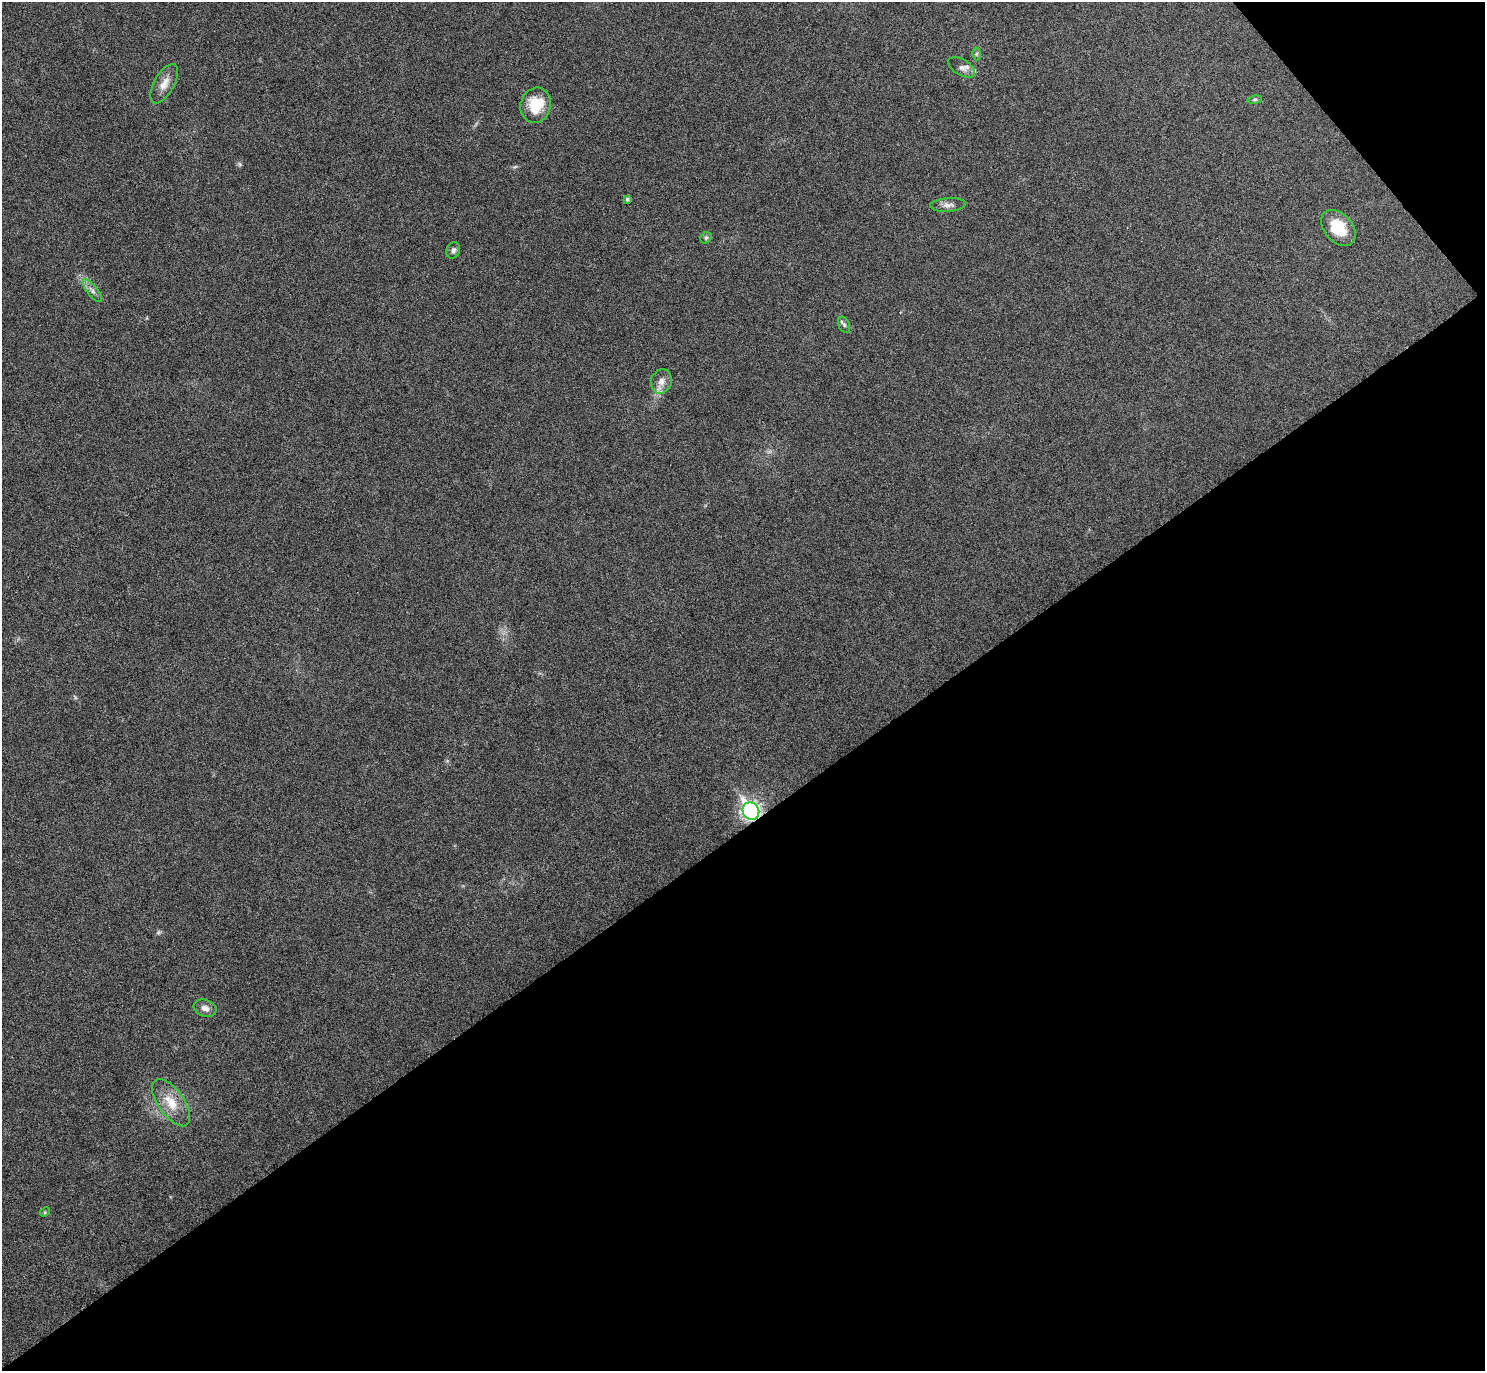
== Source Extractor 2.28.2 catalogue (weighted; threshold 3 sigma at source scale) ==
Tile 12 of 4 x 4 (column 4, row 3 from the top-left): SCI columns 4472-5954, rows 1545-2913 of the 5961 x 5953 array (HDU 1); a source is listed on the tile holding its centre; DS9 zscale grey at full resolution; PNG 1487 x 1373 px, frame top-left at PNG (2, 2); each listed source drawn as its Kron ellipse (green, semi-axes under 4 px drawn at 4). Shown black and unused: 41% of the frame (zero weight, under 5 of 9 exposures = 2% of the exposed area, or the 3 px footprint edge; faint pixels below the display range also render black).
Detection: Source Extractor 2.28.2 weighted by HDU 2 'WHT'; one run over the whole footprint, this tile lists its part. Background 0.0516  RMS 0.0041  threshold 0.0167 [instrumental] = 3 sigma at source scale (4.09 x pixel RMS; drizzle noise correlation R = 1.36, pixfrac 0.8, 0.05/0.05 arcsec/px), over >= 5 px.
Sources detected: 18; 1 inside a brighter listed object's ellipse — not listed separately; the other 17 listed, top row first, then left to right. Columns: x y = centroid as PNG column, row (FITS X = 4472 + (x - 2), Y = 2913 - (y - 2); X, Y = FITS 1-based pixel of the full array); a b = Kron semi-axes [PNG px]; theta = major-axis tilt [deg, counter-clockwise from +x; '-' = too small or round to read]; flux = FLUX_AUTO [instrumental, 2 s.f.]
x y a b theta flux
976 54 6 4 89 0.55
962 67 15 7 -31 1.9
164 84 22 10 61 4
1255 100 7 3 9 0.55
536 105 18 15 74 11
627 199 4 4 - 0.78
948 205 18 7 3 2
1338 228 20 14 -49 10
706 238 6 5 - 0.59
453 250 8 6 68 1.1
92 291 14 5 -52 1.7
844 325 9 5 -65 0.87
661 381 12 10 69 2.8
751 811 9 8 - 150
205 1008 11 8 -19 2.2
171 1103 27 13 -55 7.8
45 1212 5 4 - 0.41
Overlapping masked pixels (flux is a lower limit): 1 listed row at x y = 751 811